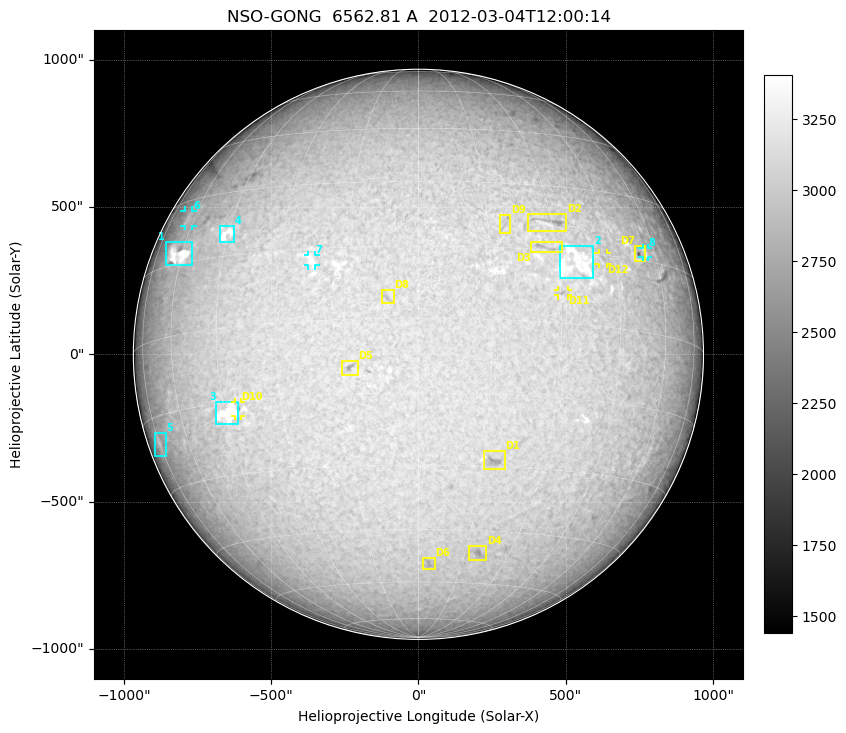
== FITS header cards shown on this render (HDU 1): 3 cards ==
TELESCOP= 'NSO-GONG'           / NSO/GONG Network
WAVELNTH=             6562.808 / [A] exact wavelength of obs
DATE-OBS= '2012-03-04T12:00:14' / Observation start date and time (UTC)

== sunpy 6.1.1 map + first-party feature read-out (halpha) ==
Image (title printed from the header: NSO-GONG  6562.81 A  2012-03-04T12:00:14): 2048 x 2048 px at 1.08 arcsec/px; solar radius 968 arcsec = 900 px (full disc in frame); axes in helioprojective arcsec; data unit not stated in the header (colour bar unlabelled)
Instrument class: HALPHA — H-alpha (6563 A) chromospheric image
Bright regions (plage): reference = the median radial profile (limb darkening/brightening removed); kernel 17 px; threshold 5 sigma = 193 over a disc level ~3045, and >= 1.075x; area >= 63 px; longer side >= 22 px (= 24 arcsec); searched inside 0.97 R_sun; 8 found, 8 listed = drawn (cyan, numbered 1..; 3 of them under ~29 arcsec drawn as corner ticks so the feature stays visible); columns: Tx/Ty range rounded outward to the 5 arcsec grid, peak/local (2 s.f.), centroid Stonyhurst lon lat
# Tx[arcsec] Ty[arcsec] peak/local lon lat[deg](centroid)
1 -860..-765 300..380 1.7 -62 +17
2 475..595 255..370 1.2 +35 +13
3 -690..-610 -240..-160 1.2 -44 -17
4 -675..-625 380..435 1.2 -46 +20
5 -895..-855 -350..-265 1.2 -75 -20
6 -795..-765 435..490 1.1 -63 +25
7 -375..-350 300..335 1.1 -22 +12
8 760..780 330..360 1.1 +56 +17
Dark features (filaments and sunspots): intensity divided by the median radial (limb-darkening) profile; local-median window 148 px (8% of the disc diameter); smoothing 5 px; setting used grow <= 0.95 with closing radius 7 px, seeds <= 0.88 or >= 162 px of the 54-px (= 58 arcsec) line detector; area >= 63 px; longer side >= 22 px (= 24 arcsec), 11 px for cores <= 0.7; searched inside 0.97 R_sun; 12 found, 12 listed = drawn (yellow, D1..; 3 of them under ~29 arcsec drawn as corner ticks so the feature stays visible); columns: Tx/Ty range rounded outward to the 5 arcsec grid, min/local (2 s.f., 1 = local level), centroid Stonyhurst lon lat
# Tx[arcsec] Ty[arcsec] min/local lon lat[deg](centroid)
D1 220..295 -395..-330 0.84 +18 -29
D2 370..505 415..480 0.85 +31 +21
D3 380..490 345..380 0.87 +27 +16
D4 170..230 -700..-650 0.86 +19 -51
D5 -265..-205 -70..-20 0.82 -14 -10
D6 15..55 -730..-690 0.9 +4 -54
D7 730..770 315..370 0.74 +54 +17
D8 -125..-85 170..220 0.91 -6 +4
D9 275..315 410..475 0.89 +19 +21
D10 -625..-600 -210..-160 0.8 -41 -16
D11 470..510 200..220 0.87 +31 +6
D12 610..640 305..345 0.92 +42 +14
Off-limb: outside the limb everything is below the colour-scale floor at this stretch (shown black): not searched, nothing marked